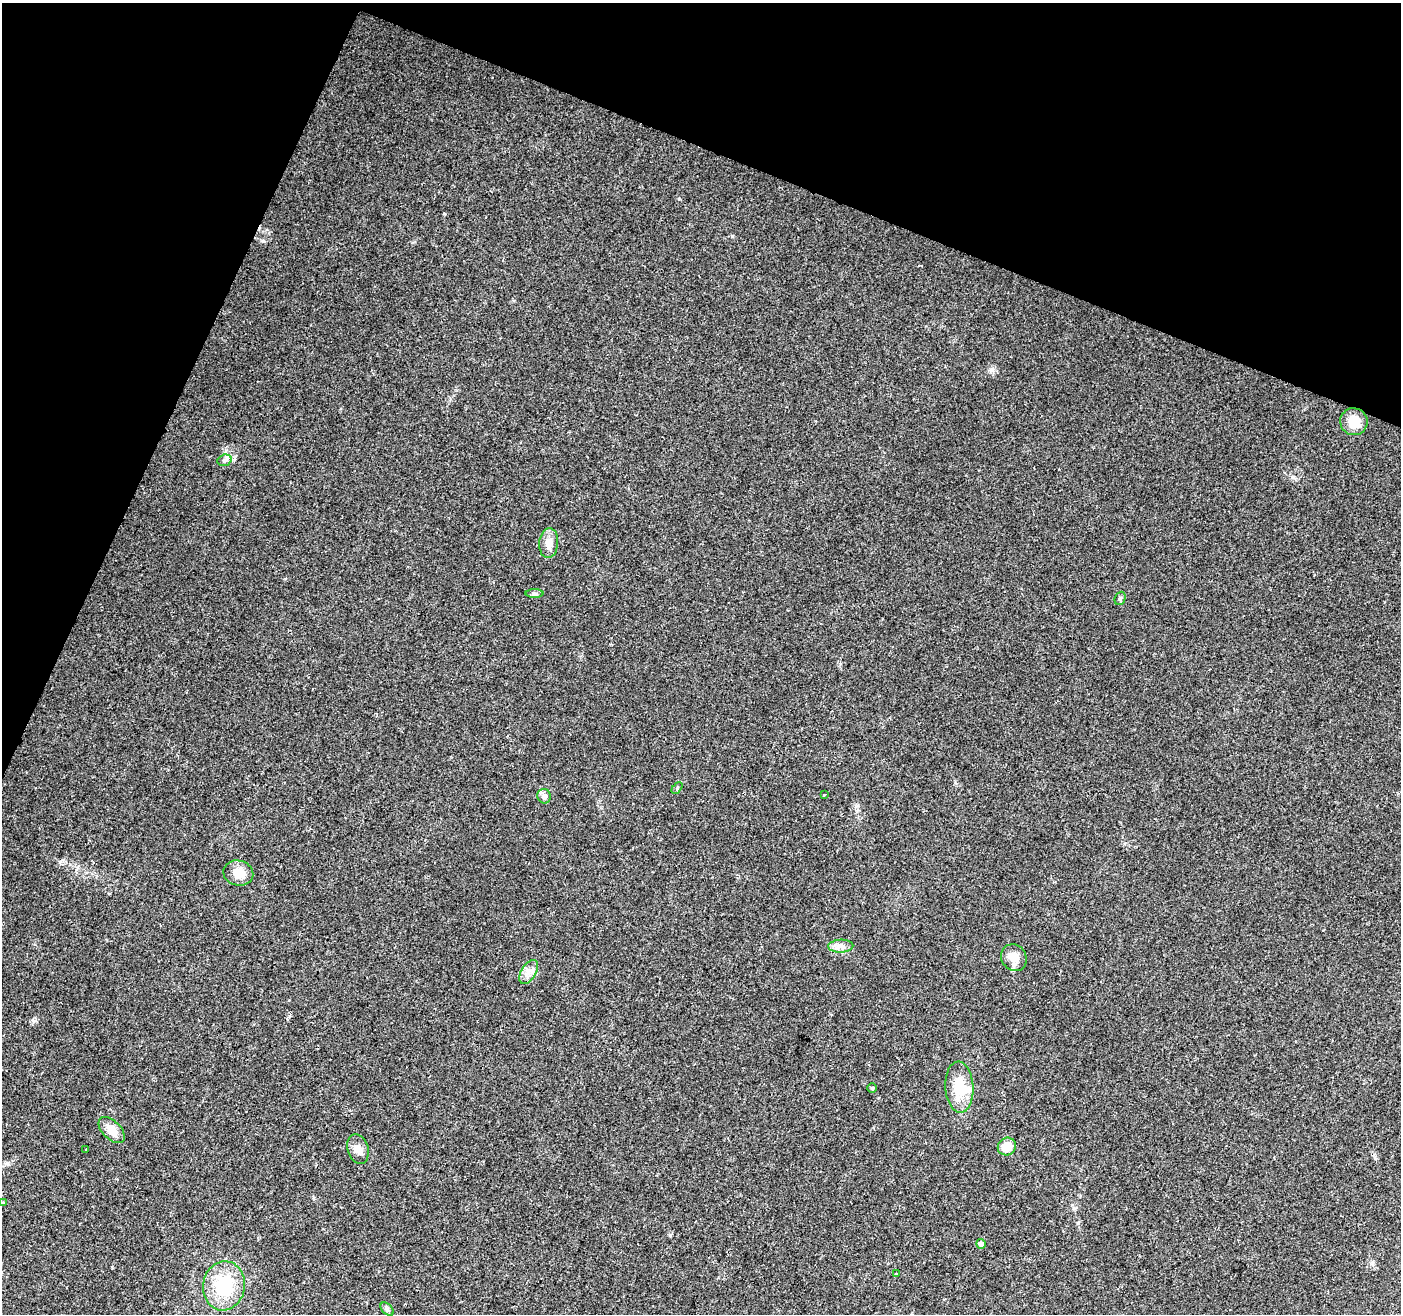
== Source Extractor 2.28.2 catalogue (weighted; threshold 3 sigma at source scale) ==
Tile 2 of 4 x 4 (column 2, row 1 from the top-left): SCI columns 1407-2805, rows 4210-5521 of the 5605 x 5730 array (HDU 1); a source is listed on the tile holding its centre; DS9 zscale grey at full resolution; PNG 1403 x 1316 px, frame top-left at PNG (2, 3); each listed source drawn as its Kron ellipse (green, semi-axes under 4 px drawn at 4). Shown black and unused: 20% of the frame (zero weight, under 2 of 3 exposures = <1% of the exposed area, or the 3 px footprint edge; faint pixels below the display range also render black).
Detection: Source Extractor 2.28.2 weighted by HDU 2 'WHT'; one run over the whole footprint, this tile lists its part. Background 0.0584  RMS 0.0068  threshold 0.0307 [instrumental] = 3 sigma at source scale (4.5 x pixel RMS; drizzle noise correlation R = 1.50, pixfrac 1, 0.0396/0.0396 arcsec/px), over >= 5 px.
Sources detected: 24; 1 inside a brighter listed object's ellipse — not listed separately; the other 23 listed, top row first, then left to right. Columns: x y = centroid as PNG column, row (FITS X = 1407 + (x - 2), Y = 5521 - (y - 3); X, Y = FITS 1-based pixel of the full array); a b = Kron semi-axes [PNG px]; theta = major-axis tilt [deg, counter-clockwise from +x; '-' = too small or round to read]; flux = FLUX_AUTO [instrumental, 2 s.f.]
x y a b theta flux
1354 422 14 13 - 11
224 460 7 5 19 1.7
549 543 15 9 84 6.8
535 593 9 4 0 1.6
1120 598 7 5 68 1.2
677 788 7 4 48 0.87
824 795 3 2 - 1.6
544 796 7 6 - 3.5
238 873 15 12 -12 10
841 946 12 6 2 3.8
1014 958 14 12 -57 10
529 972 13 7 59 4.5
959 1087 25 14 -87 21
872 1088 5 5 - 0.84
112 1130 16 9 -46 8
1007 1146 9 8 - 9.5
358 1149 15 10 -72 5.4
86 1150 2 2 - 0.51
2 1203 3 3 - 1.6
981 1244 5 4 - 3.4
896 1274 3 3 - 3.2
224 1286 25 21 81 35
387 1309 8 5 -45 1.5
Isophote crosses this tile's border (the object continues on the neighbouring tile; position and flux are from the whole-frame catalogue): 1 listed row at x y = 2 1203
Unlisted compact peaks at least as high as the median listed source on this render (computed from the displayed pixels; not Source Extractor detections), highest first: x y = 732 236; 444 214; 34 1021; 992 369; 1078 1223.